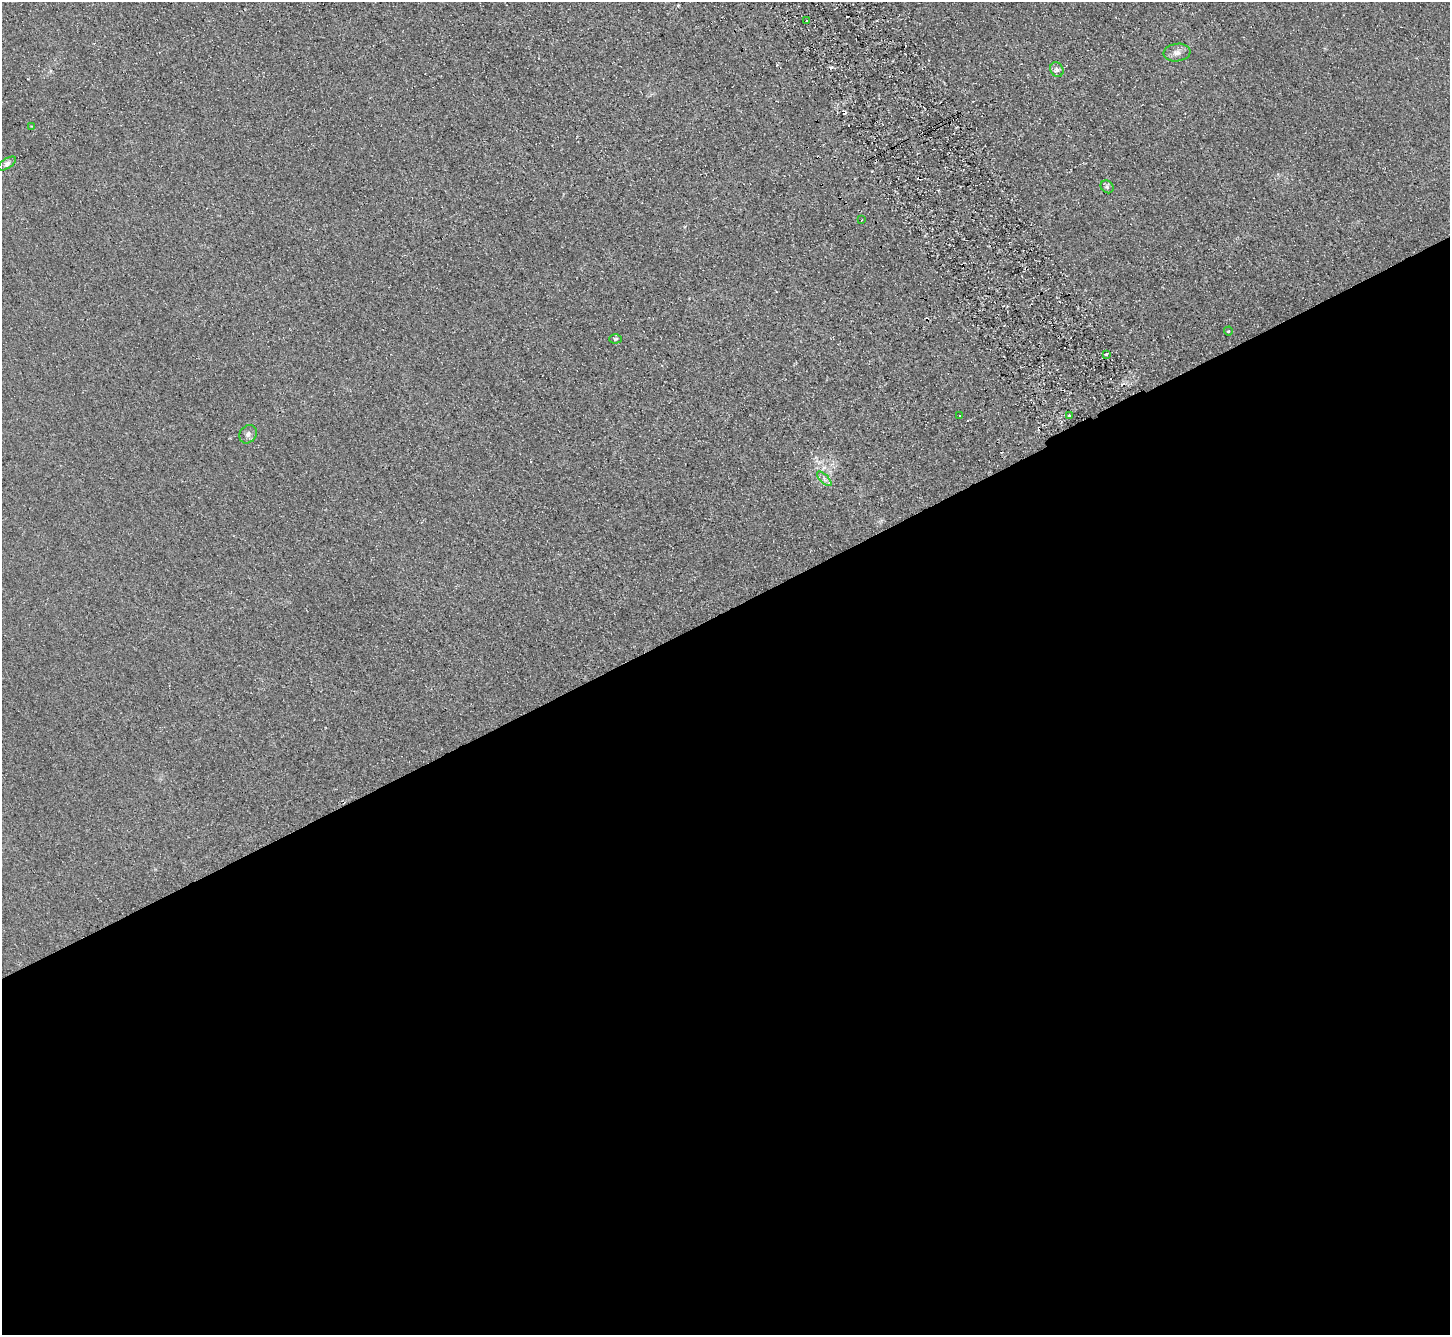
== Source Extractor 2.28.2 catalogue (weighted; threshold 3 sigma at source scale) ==
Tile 15 of 4 x 4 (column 3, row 4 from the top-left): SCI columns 2949-4396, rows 327-1659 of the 5895 x 5848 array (HDU 1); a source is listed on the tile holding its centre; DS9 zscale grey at full resolution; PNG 1452 x 1337 px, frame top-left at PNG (2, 2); each listed source drawn as its Kron ellipse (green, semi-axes under 4 px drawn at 4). Shown black and unused: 54% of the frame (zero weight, under 2 of 3 exposures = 3% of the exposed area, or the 3 px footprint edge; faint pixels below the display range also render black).
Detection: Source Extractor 2.28.2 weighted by HDU 2 'WHT'; one run over the whole footprint, this tile lists its part. Background 0.0411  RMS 0.011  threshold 0.0502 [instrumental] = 3 sigma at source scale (4.5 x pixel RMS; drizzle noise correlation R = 1.50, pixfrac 1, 0.05/0.05 arcsec/px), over >= 5 px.
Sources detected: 21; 7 cosmic-ray / hot-pixel residue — neither listed nor drawn; the other 14 listed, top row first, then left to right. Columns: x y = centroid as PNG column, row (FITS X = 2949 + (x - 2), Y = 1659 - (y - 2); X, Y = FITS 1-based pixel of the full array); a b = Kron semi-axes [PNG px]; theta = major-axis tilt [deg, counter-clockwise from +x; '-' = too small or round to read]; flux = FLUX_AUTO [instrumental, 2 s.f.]
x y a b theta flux
807 20 2 2 - 1.3
1177 52 13 8 7 6.4
1057 70 8 6 -61 3.5
31 126 3 3 - 1.2
7 164 10 5 34 2.8
1107 187 7 5 -44 2.5
862 220 3 2 - 0.77
1228 331 4 4 - 1.1
615 339 6 4 1 1.5
1106 354 4 3 - 3.9
960 416 3 3 - 2.2
1069 416 4 3 - 2
248 434 10 8 53 4
824 479 9 3 -46 2.7